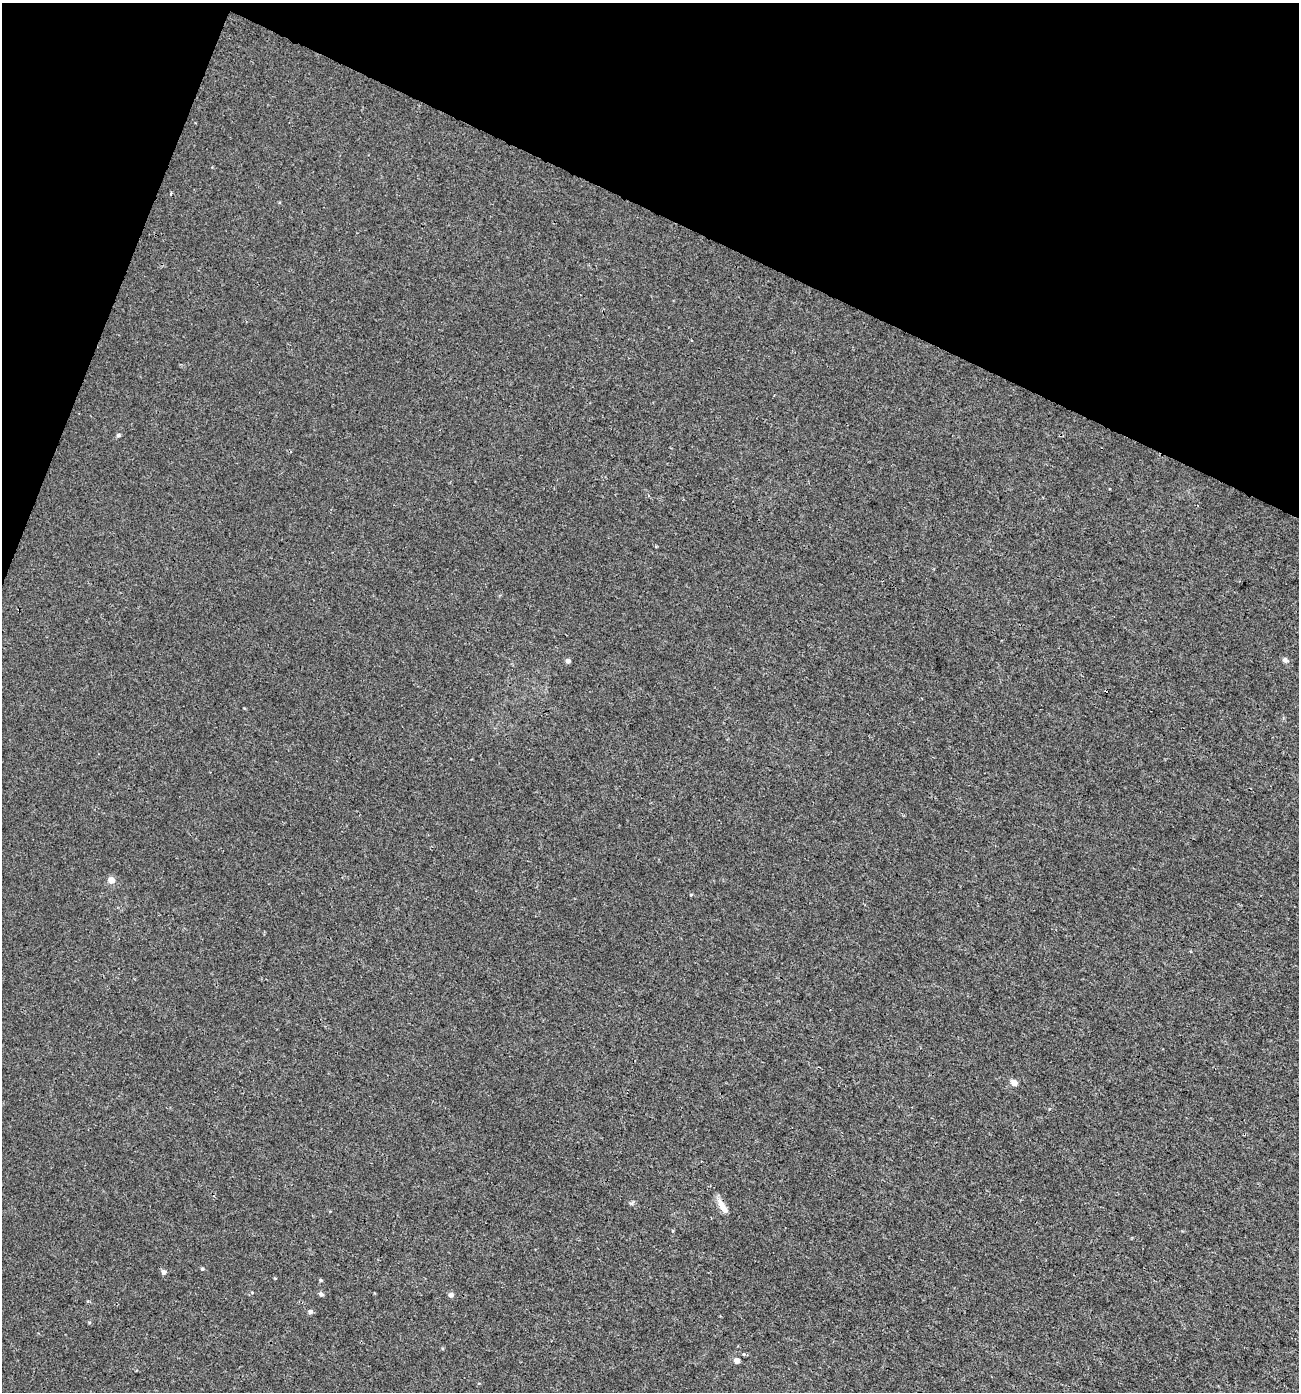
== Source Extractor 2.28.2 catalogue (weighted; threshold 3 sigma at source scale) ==
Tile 2 of 4 x 4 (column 2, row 1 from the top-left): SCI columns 1572-2868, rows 4212-5601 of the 5783 x 5630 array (HDU 1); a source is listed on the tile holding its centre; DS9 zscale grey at full resolution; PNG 1301 x 1394 px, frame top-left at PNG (2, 3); no overlay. Shown black and unused: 19% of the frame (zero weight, under 3 of 4 exposures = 4% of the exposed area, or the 3 px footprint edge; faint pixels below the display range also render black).
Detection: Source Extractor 2.28.2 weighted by HDU 2 'WHT'; one run over the whole footprint, this tile lists its part. Background 0.00112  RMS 0.0027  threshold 0.0123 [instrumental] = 3 sigma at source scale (4.5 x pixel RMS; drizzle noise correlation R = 1.50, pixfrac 1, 0.0396/0.0396 arcsec/px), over >= 5 px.
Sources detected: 16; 1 cosmic-ray / hot-pixel residue — not listed; the other 15 listed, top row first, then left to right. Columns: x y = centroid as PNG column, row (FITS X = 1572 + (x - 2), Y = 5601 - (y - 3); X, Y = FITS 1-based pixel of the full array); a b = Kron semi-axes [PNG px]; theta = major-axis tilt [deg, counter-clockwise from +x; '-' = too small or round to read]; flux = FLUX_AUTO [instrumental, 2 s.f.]
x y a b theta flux
118 435 5 4 - 0.63
1285 660 7 6 - 0.84
568 661 5 4 - 1.1
111 880 5 5 - 2.6
691 895 5 3 - 0.25
1014 1083 5 4 - 2.8
631 1203 6 4 -18 0.39
722 1207 22 6 -61 2.4
202 1269 4 4 - 0.36
163 1272 5 5 - 0.94
321 1280 5 4 - 0.32
321 1294 5 5 - 0.77
451 1295 5 4 - 1.1
310 1311 5 5 - 0.83
736 1360 4 4 - 2.2